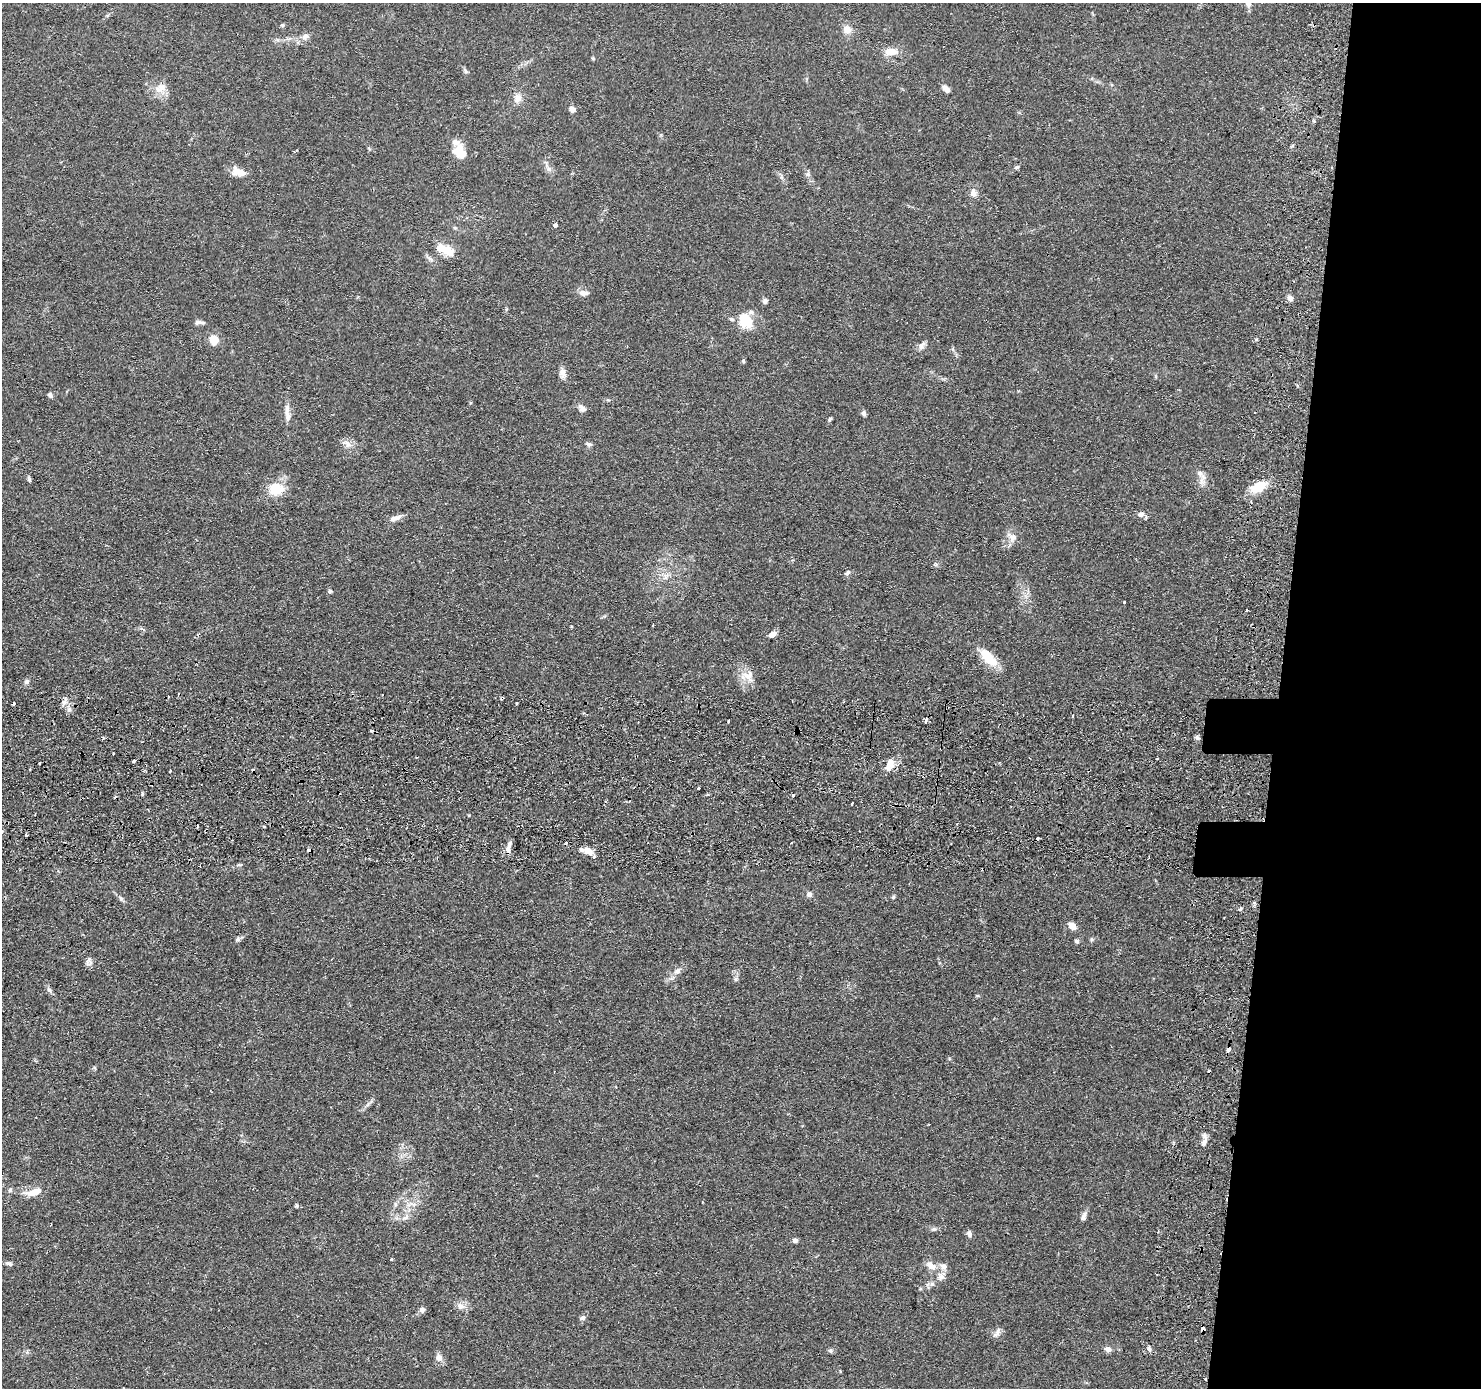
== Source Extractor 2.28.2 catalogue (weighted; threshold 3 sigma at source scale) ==
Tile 6 of 3 x 3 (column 3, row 2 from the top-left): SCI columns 3026-4504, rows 1651-3036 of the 4526 x 4586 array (HDU 1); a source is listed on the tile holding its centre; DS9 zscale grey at full resolution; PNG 1483 x 1390 px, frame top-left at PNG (2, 3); no overlay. Shown black and unused: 14% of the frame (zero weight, under 2 of 3 exposures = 5% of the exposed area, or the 3 px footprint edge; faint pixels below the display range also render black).
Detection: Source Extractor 2.28.2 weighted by HDU 2 'WHT'; one run over the whole footprint, this tile lists its part. Background 0.0675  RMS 0.0058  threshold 0.0263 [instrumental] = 3 sigma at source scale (4.5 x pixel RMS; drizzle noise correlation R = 1.50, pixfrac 1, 0.05/0.05 arcsec/px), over >= 5 px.
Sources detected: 128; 12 cosmic-ray / hot-pixel residue — not listed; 5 inside a brighter listed object's ellipse — not listed separately; the other 111 listed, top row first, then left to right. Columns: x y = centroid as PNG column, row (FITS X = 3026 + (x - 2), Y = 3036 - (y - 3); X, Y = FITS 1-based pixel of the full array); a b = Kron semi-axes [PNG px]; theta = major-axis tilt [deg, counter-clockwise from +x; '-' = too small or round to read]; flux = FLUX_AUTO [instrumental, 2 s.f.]
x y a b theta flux
1248 3 12 7 -78 2.5
282 25 6 5 - 0.88
847 30 10 9 - 5.1
305 36 10 8 33 2.8
891 52 20 10 4 6.7
593 58 5 4 - 0.66
466 71 7 4 -46 1
161 88 18 11 31 6.2
946 89 10 6 -47 3.1
518 98 12 10 72 4.3
572 109 7 6 - 2.8
459 152 17 13 -72 9.3
1017 167 6 5 - 0.94
549 169 8 6 -44 1.9
239 172 18 9 -17 7
808 174 6 6 - 1.3
781 177 9 4 -77 1.2
973 193 8 8 - 3.2
555 225 5 4 - 1.4
455 228 6 4 -18 0.77
445 249 25 10 -25 11
584 293 11 7 -1 3.3
1290 298 7 7 - 2.3
765 301 7 6 - 1.5
732 319 7 5 -27 1.1
745 320 16 12 -57 16
199 322 12 5 -2 1.9
214 339 5 5 - 24
922 345 13 6 63 2.3
743 361 5 4 - 0.83
563 373 14 8 -78 3.4
50 395 6 5 - 1.6
582 408 11 8 -48 2.5
864 413 7 6 - 1.4
288 416 15 8 -85 4
830 419 6 4 29 0.89
348 444 15 8 -40 3.6
589 444 7 5 -15 1.5
1199 473 9 7 -45 2.6
29 479 8 4 -72 0.99
1258 487 19 10 31 13
276 489 22 16 7 12
1141 514 8 7 - 2.3
395 518 19 6 21 3.3
1012 537 17 9 -29 4.1
847 573 9 5 44 1.5
666 576 10 6 71 2.6
330 591 6 4 2 0.99
1124 602 3 3 - 0.96
1246 610 4 2 - 0.47
773 634 9 6 32 3.2
988 658 26 11 -47 14
747 676 20 15 -1 7.5
27 682 7 6 - 1.5
64 702 9 5 47 2.1
517 703 3 3 - 0.99
1073 716 3 2 - 0.49
926 719 5 3 - 6.1
729 721 3 3 - 4.2
371 731 3 3 - 0.94
1197 737 7 5 -40 1.1
134 761 4 3 - 2
39 763 3 3 - 0.92
890 763 13 9 83 4.9
170 771 3 2 - 0.8
699 788 3 2 - 0.56
142 794 4 3 - 1.1
793 795 3 3 - 2.3
852 803 3 3 - 1.8
26 835 4 3 - 2.9
508 850 10 6 -89 2.8
588 851 11 7 -26 6
809 894 6 6 - 2.1
893 897 5 4 - 0.76
121 899 7 5 -59 1.2
1240 909 5 4 - 0.73
1072 926 10 7 -42 4.4
238 939 7 6 - 1.2
1091 939 6 4 -89 0.84
1077 941 6 5 - 1.1
89 961 12 7 80 2.1
677 971 13 7 38 3.1
736 979 6 5 - 1.1
49 990 9 6 -47 1.6
977 996 6 3 0 0.64
1228 1050 4 3 - 4.5
368 1104 8 4 53 1.5
1204 1140 17 6 82 3
10 1190 7 6 - 1.2
34 1192 24 8 14 7.1
395 1204 7 4 -89 1.1
297 1206 7 4 26 0.86
1084 1216 12 6 71 2.2
405 1218 12 6 29 2.6
934 1229 8 6 15 1.3
969 1233 8 6 -69 1.9
795 1240 7 6 - 1.5
391 1259 5 3 - 0.61
8 1263 10 4 -17 1.4
931 1266 14 9 -36 5.3
941 1276 15 10 55 4.6
461 1306 11 9 -27 3.5
422 1310 7 6 - 2
582 1318 7 5 26 1.7
1203 1329 4 3 - 5.9
997 1333 15 6 57 2.6
1149 1348 7 5 -73 1.3
1108 1349 7 6 - 3.1
830 1351 7 5 -44 0.97
439 1357 11 9 -76 3
1205 1379 3 3 - 1.4
Overlapping masked pixels (flux is a lower limit): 5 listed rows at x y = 926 719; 588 851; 1228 1050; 1203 1329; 1205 1379
Isophote crosses this tile's border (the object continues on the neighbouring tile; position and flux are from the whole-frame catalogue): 1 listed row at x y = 1248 3